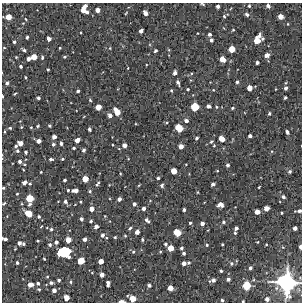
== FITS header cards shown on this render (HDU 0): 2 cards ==
NAXIS1  =                  300 / Width of image
NAXIS2  =                  300 / Height of image

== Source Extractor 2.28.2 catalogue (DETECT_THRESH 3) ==
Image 300 x 300 px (HDU 0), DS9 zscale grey, 1 PNG px = 1 image px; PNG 304 x 304 px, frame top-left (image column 1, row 300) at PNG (2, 3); no overlay
Background 5150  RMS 290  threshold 860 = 3 sigma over >= 5 px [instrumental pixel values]
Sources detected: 204; all 204 listed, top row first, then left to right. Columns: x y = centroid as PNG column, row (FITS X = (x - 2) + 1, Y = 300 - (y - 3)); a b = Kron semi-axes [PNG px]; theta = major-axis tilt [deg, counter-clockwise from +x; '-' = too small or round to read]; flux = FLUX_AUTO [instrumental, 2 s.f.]
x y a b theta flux
202 4 6 3 -17 2.0e+04
84 6 5 3 - 1.1e+05
218 6 4 3 - 4.8e+04
249 6 3 3 - 2.5e+04
268 6 4 4 - 6.1e+04
83 10 4 3 - 1.1e+05
98 10 4 4 - 8.8e+04
87 12 5 4 - 4.7e+04
126 13 3 2 - 1.4e+04
145 13 5 4 - 8.7e+04
247 14 5 4 - 4.9e+04
224 16 4 4 - 2.2e+04
280 16 5 4 - 1.3e+05
8 17 5 5 - 1.6e+05
26 19 4 2 - 1.3e+04
287 24 3 2 - 1.4e+04
233 30 3 3 - 1.9e+04
141 31 4 3 - 6.2e+04
209 34 4 3 - 4.3e+04
259 36 4 3 - 5.2e+04
27 37 3 3 - 3.1e+04
49 39 4 4 - 7.5e+04
263 39 3 3 - 2.7e+04
211 40 4 3 - 4.3e+04
257 40 7 6 - 2.1e+05
14 42 3 3 - 3.4e+04
4 48 4 3 - 1.5e+04
60 48 3 2 - 1.5e+04
110 48 4 2 - 1.4e+04
232 49 5 5 - 2.1e+05
24 50 5 3 - 4.1e+04
155 51 3 3 - 3.1e+04
267 55 5 5 - 8.8e+04
16 57 3 2 - 1.6e+04
34 57 5 5 - 1.7e+05
42 57 6 4 89 2.9e+04
65 57 4 3 - 2.4e+04
28 59 4 4 - 6.5e+04
223 59 5 4 - 1.7e+05
257 62 3 3 - 4.8e+04
20 66 3 3 - 3.4e+04
128 68 2 2 - 1.4e+04
48 70 3 3 - 2.2e+04
175 73 4 4 - 6.7e+04
25 77 3 2 - 2.0e+04
178 82 5 3 - 5.3e+04
237 82 4 4 - 3.7e+04
7 83 5 4 - 3.9e+04
250 88 5 4 - 1.3e+05
285 88 4 4 - 4.6e+04
188 89 3 2 - 2.3e+04
276 89 4 2 - 1.0e+04
171 90 4 3 - 2.2e+04
78 91 3 3 - 4.1e+04
15 94 4 2 - 2.2e+04
2 96 3 2 - 2.1e+04
38 98 3 3 - 3.5e+04
285 98 3 3 - 3.2e+04
90 100 4 3 - 2.4e+04
208 106 5 4 - 5.4e+04
98 107 5 5 - 1.6e+05
195 107 6 6 - 3.4e+05
216 107 4 4 - 2.0e+04
232 108 4 3 - 2.5e+04
117 111 8 5 -56 2.1e+05
269 114 4 4 - 3.1e+04
110 115 5 5 - 7.5e+04
186 121 5 4 - 5.9e+04
38 126 4 3 - 2.3e+04
49 126 3 3 - 2.7e+04
21 127 4 4 - 1.8e+04
31 127 4 4 - 1.8e+04
10 128 4 3 - 2.8e+04
179 128 6 5 - 3.0e+05
89 129 4 3 - 4.2e+04
287 132 4 3 - 5.6e+04
250 136 4 3 - 5.2e+04
54 137 4 4 - 7.7e+04
197 138 4 3 - 3.4e+04
222 139 6 5 - 1.8e+05
77 140 5 4 - 1.1e+05
38 141 4 4 - 8.3e+04
211 142 6 4 46 2.8e+04
20 143 5 4 - 1.1e+05
61 143 4 4 - 4.5e+04
53 144 5 4 - 3.4e+04
112 145 3 2 - 1.4e+04
124 145 4 4 - 7.8e+04
214 145 4 3 - 1.9e+04
16 146 4 3 - 3.2e+04
181 146 5 4 - 1.0e+05
74 148 4 3 - 2.6e+04
84 150 4 3 - 4.1e+04
17 151 5 4 - 3.4e+04
26 152 4 4 - 3.1e+04
51 159 6 4 -3 4.0e+04
62 159 4 3 - 2.2e+04
20 161 5 5 - 5.3e+04
228 165 4 4 - 4.3e+04
174 171 5 5 - 1.7e+05
217 171 4 2 - 1.4e+04
290 171 5 4 - 3.5e+04
41 172 3 2 - 1.6e+04
158 178 3 3 - 3.0e+04
85 179 5 5 - 1.8e+05
64 180 3 3 - 3.3e+04
24 182 7 5 23 9.5e+04
97 184 7 3 57 3.2e+04
213 184 4 3 - 5.1e+04
162 185 5 4 - 4.1e+04
259 187 3 2 - 1.7e+04
3 188 3 3 - 2.2e+04
68 190 3 3 - 2.5e+04
75 190 7 3 3 9.0e+04
90 191 5 4 - 2.8e+04
17 194 4 3 - 1.9e+04
283 197 5 4 - 4.2e+04
29 198 6 6 - 2.8e+05
119 199 4 4 - 5.9e+04
65 201 5 5 - 5.2e+04
81 202 3 3 - 1.8e+04
4 203 5 3 - 2.8e+04
29 204 6 4 47 4.0e+04
134 204 4 4 - 4.7e+04
220 205 6 4 -4 1.0e+05
144 208 4 4 - 5.4e+04
266 208 5 4 - 1.3e+05
91 209 5 5 - 9.7e+04
184 210 3 3 - 4.1e+04
299 211 6 3 5 5.3e+04
257 212 5 4 - 1.1e+05
28 213 8 6 -35 2.3e+05
282 213 3 2 - 1.9e+04
7 216 4 3 - 1.4e+04
105 216 4 4 - 1.5e+04
39 217 4 4 - 3.2e+04
81 219 4 4 - 4.4e+04
147 220 5 3 - 5.2e+04
91 221 3 3 - 3.0e+04
223 222 5 5 - 3.3e+04
190 223 3 3 - 2.3e+04
202 223 4 4 - 6.3e+04
96 226 4 4 - 6.6e+04
130 228 5 3 - 3.3e+04
236 228 4 4 - 5.3e+04
295 228 4 4 - 6.6e+04
51 229 4 4 - 3.1e+04
137 232 4 4 - 8.7e+04
177 232 6 5 - 2.7e+05
235 233 4 3 - 2.3e+04
102 235 6 5 - 6.8e+04
125 236 3 3 - 1.8e+04
115 237 3 3 - 2.0e+04
5 239 5 3 - 5.9e+04
85 239 4 4 - 6.4e+04
68 240 5 5 - 1.5e+05
142 240 4 3 - 2.6e+04
38 241 3 2 - 1.8e+04
56 242 5 4 - 5.3e+04
257 242 2 2 - 1.3e+04
19 243 5 5 - 5.8e+04
23 244 4 3 - 2.7e+04
165 244 4 3 - 3.2e+04
222 244 3 2 - 2.0e+04
50 245 5 4 - 3.7e+04
207 245 4 3 - 2.4e+04
300 247 4 3 - 5.5e+04
171 248 5 5 - 1.8e+05
181 248 3 3 - 3.4e+04
65 250 13 8 -10 3.5e+05
133 252 5 4 - 2.8e+04
59 253 5 3 - 9.4e+04
184 253 3 3 - 4.0e+04
64 255 10 5 -4 2.4e+05
44 259 3 2 - 1.8e+04
81 261 5 5 - 2.2e+05
101 261 4 4 - 1.2e+05
17 263 4 3 - 3.0e+04
184 263 5 4 - 7.5e+04
189 263 4 3 - 2.9e+04
231 263 6 5 - 3.8e+04
250 268 4 3 - 4.2e+04
221 271 3 3 - 2.9e+04
102 275 4 4 - 8.1e+04
228 279 4 4 - 5.3e+04
59 280 4 4 - 3.5e+04
213 280 7 4 15 7.4e+04
71 282 4 4 - 2.5e+04
38 283 4 3 - 3.7e+04
51 283 4 4 - 4.1e+04
108 283 6 4 87 7.3e+04
286 283 16 13 -71 2.0e+06
30 284 6 4 4 1.1e+05
149 285 4 3 - 4.5e+04
246 286 7 6 - 3.5e+05
170 288 5 4 - 1.3e+05
39 289 4 4 - 2.4e+04
54 290 5 4 - 7.1e+04
66 298 5 5 - 1.5e+05
132 299 6 5 - 1.9e+05
267 299 4 4 - 6.8e+04
222 300 4 4 - 3.0e+04
121 301 6 3 -1 9.3e+04
243 301 3 2 - 1.7e+04
At the frame edge (FLAGS 8, measured only in part): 13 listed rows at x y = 202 4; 268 6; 2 96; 3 188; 4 203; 299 211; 5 239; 300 247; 286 283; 132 299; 222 300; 121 301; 243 301

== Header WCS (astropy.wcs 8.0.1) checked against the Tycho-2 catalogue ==
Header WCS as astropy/WCSLIB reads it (CRVAL/CRPIX/CD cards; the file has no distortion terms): RA---TAN/DEC--TAN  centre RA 10:21:37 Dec -58:25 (155.41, -58.42 deg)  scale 1.7 arcsec/px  FOV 8.5' x 8.5'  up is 0 deg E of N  parity normal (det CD < 0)
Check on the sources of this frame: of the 60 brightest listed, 5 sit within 2.2 arcsec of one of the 8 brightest Tycho-2 stars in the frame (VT <= 12.04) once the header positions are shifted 0.95 arcsec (0.94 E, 0.14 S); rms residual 0.75 arcsec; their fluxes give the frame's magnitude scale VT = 24.97 - 2.5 log10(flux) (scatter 0.15 mag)
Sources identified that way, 5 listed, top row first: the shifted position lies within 2.2 arcsec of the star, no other Tycho-2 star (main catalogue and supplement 1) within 4.4 arcsec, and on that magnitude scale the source's flux lands within +1.5 / -3 mag of the star's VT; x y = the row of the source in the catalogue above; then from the Tycho-2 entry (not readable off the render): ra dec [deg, ICRS J2000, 3 dp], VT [Tycho-2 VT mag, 2 dp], TYC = Tycho-2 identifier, HIP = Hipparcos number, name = IAU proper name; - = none
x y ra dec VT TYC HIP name
34 57 155.512 -58.377 12.04 8612-2252-1 - -
195 107 155.368 -58.401 11.52 8612-1185-1 - -
179 128 155.382 -58.411 11.28 8612-1365-1 - -
286 283 155.284 -58.484 7.34 8612-1329-1 50695 -
246 286 155.321 -58.485 10.98 8612-2086-1 - -